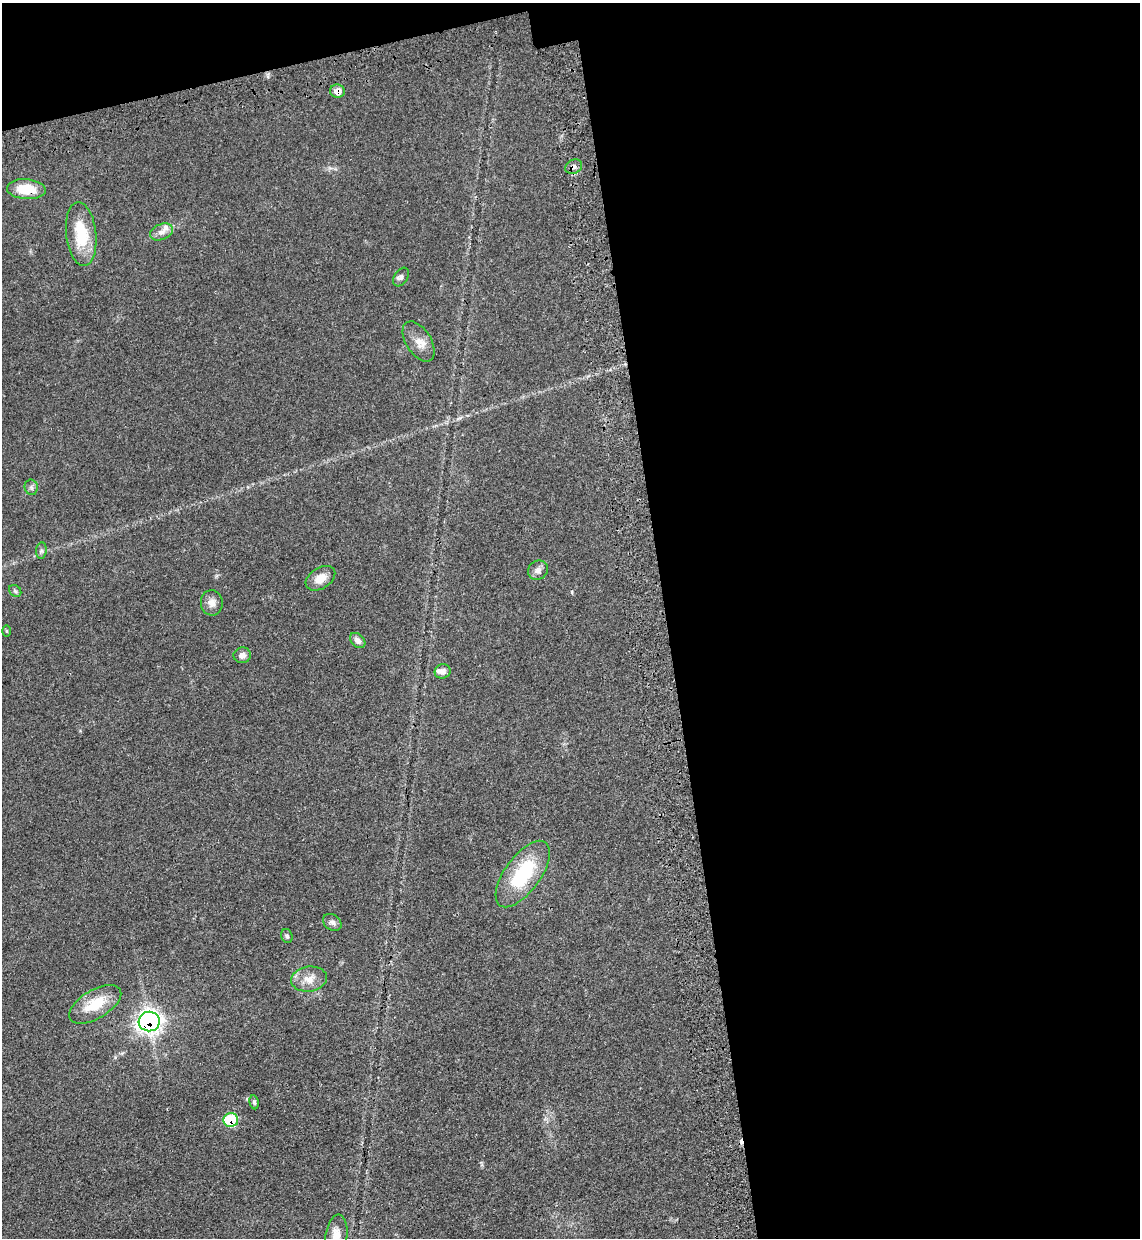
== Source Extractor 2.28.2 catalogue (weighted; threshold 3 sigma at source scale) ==
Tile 4 of 4 x 4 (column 4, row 1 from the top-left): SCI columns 3616-4753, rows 3783-5018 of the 5070 x 5089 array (HDU 1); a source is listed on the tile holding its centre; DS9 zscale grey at full resolution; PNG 1142 x 1240 px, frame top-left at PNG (2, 3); each listed source drawn as its Kron ellipse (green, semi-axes under 4 px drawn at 4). Shown black and unused: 44% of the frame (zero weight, under 3 of 4 exposures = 6% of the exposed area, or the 3 px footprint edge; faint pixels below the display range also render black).
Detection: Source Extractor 2.28.2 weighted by HDU 2 'WHT'; one run over the whole footprint, this tile lists its part. Background 0.0412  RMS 0.0064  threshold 0.029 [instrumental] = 3 sigma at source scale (4.5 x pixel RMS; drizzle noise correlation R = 1.50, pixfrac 1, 0.05/0.05 arcsec/px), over >= 5 px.
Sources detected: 29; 1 cosmic-ray / hot-pixel residue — neither listed nor drawn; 2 inside a brighter listed object's ellipse — not listed separately; the other 26 listed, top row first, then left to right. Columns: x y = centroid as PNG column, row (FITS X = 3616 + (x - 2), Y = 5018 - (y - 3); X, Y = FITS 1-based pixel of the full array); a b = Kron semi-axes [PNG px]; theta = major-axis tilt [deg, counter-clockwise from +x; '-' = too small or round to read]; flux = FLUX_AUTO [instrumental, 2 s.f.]
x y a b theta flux
337 91 7 6 - 6
574 167 9 7 25 2.4
26 189 19 10 -4 14
162 232 12 7 23 3.6
81 234 32 15 -84 24
401 277 10 6 58 2
419 341 22 12 -57 7.2
31 487 8 6 -80 1.7
41 551 8 5 83 1.5
538 570 10 9 - 3.1
320 578 16 10 31 7.1
15 591 7 5 -45 1.3
212 603 13 11 -86 4.5
7 631 6 4 -88 0.66
358 640 9 6 -43 2.8
242 655 9 8 - 2.9
443 671 8 7 - 3.2
523 874 39 18 54 41
332 922 10 7 -35 2.2
287 936 7 5 -72 1.2
309 979 18 12 9 7.9
95 1004 29 14 31 19
149 1021 10 10 - 330
254 1102 7 4 -81 1.1
231 1120 7 6 - 27
336 1236 21 11 83 8.5
Overlapping masked pixels (flux is a lower limit): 5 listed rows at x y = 337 91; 574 167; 26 189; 149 1021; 231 1120
Isophote crosses this tile's border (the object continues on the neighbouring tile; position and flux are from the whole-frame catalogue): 1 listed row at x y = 336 1236